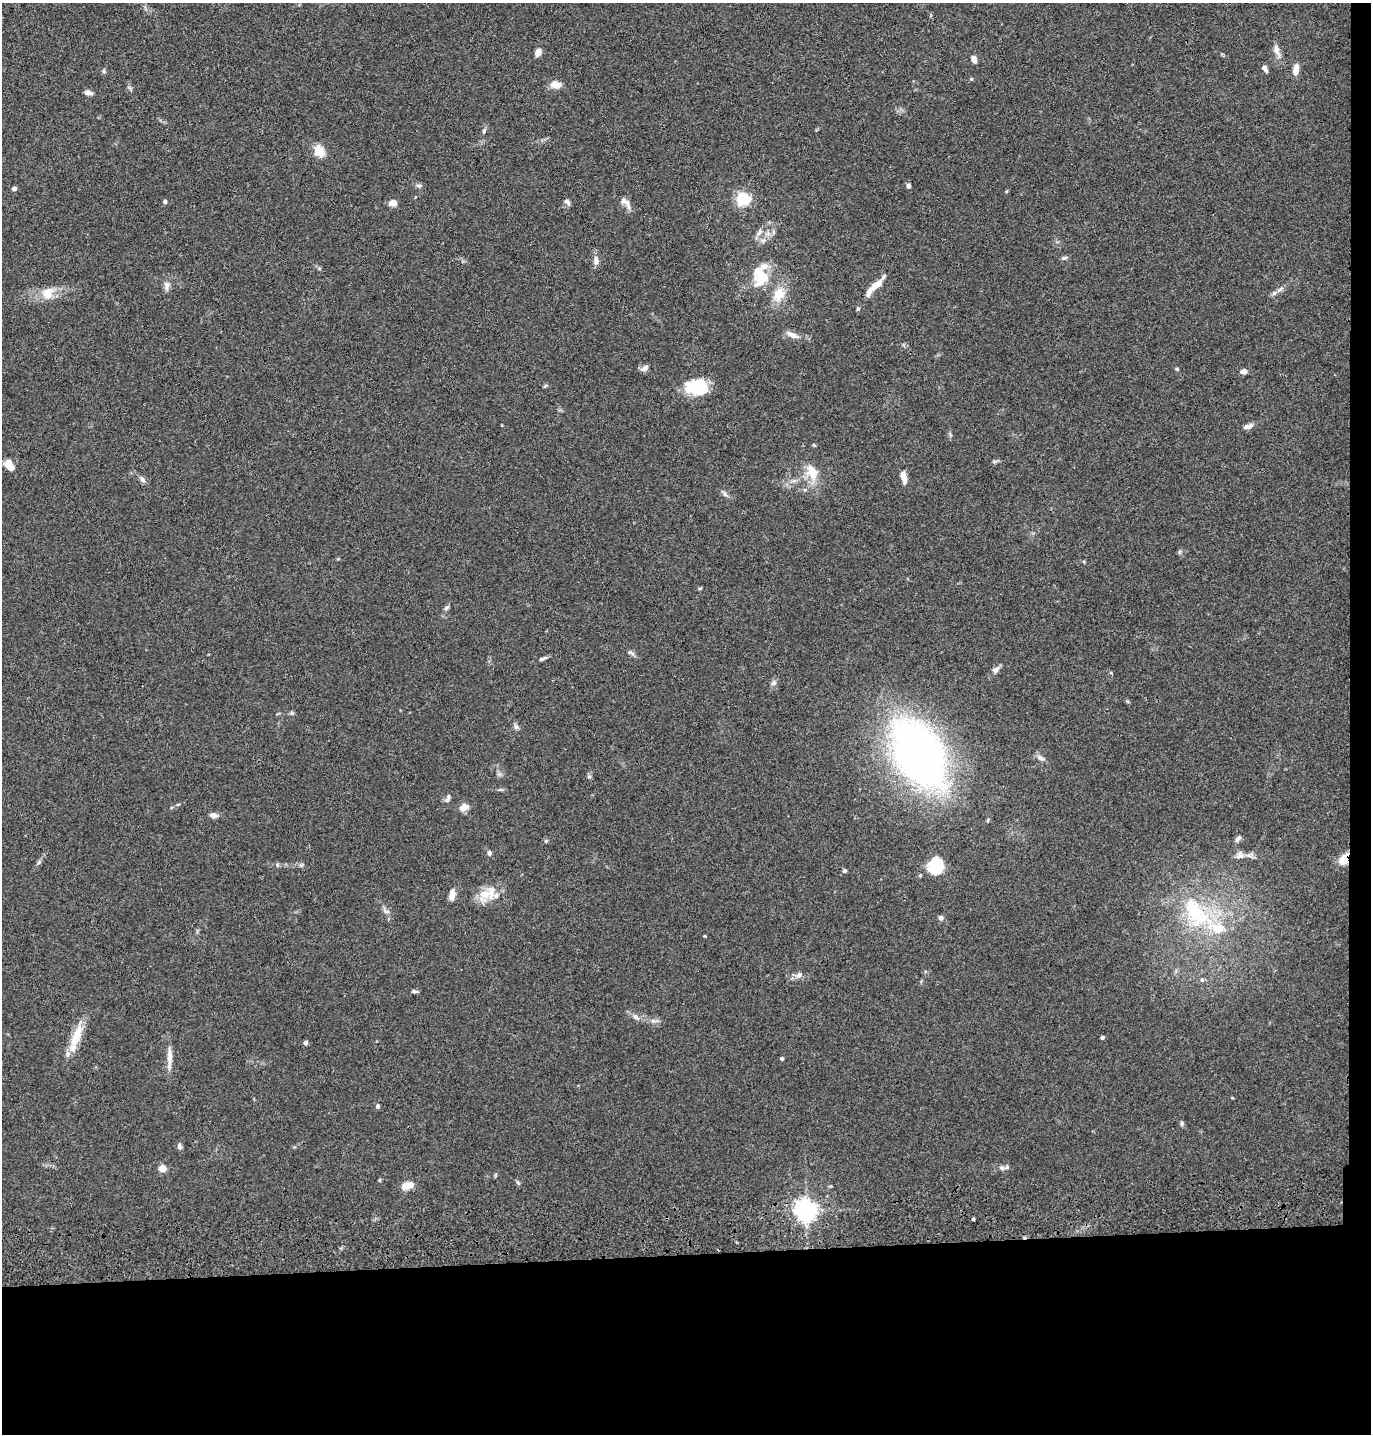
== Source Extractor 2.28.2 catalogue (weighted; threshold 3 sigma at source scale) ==
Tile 9 of 3 x 3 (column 3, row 3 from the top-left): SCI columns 2859-4227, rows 117-1548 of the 4347 x 4526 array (HDU 1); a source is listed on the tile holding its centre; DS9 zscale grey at full resolution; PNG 1373 x 1436 px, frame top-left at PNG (2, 3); no overlay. Shown black and unused: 14% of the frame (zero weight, under 3 of 4 exposures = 6% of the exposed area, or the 3 px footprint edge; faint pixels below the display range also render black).
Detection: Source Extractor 2.28.2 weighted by HDU 2 'WHT'; one run over the whole footprint, this tile lists its part. Background 0.0846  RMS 0.0061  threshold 0.0273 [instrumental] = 3 sigma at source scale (4.5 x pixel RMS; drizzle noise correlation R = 1.50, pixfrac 1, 0.05/0.05 arcsec/px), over >= 5 px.
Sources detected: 94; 1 inside a brighter object's white glare — not listed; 3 inside a brighter listed object's ellipse — not listed separately; the other 90 listed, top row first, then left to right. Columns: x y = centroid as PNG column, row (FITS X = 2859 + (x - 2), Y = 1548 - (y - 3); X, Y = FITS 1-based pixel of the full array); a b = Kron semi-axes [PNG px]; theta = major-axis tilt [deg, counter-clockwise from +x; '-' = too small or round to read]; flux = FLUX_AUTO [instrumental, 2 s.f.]
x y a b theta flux
1277 50 18 7 -74 4.1
538 52 7 5 66 5.3
974 59 7 5 -66 3
1265 68 8 5 -58 2.4
1296 69 13 7 77 4.7
104 71 6 5 - 0.94
556 84 14 9 -12 4.8
130 88 5 5 - 1
88 93 8 5 -12 2.5
484 131 6 4 72 0.91
319 151 14 11 -66 8
419 186 9 5 0 1.5
908 186 5 5 - 1.6
14 188 4 4 - 2.4
743 199 6 5 - 110
165 202 5 4 - 1.4
567 202 10 5 -39 1.5
627 202 20 6 -69 3.3
393 203 8 6 -9 4.6
759 232 12 5 66 2.2
1065 258 8 4 19 1.2
596 261 12 7 -89 3.2
760 277 27 19 -78 19
167 285 13 7 -87 2.9
875 286 27 7 43 8.7
1280 289 11 4 32 2.2
47 293 17 14 77 8
779 294 19 14 57 11
858 309 5 4 - 0.89
792 335 17 7 -24 4.1
645 368 10 6 36 2.5
1177 369 5 4 - 0.71
1244 371 8 6 2 2.6
545 386 6 3 36 0.72
697 388 26 19 -5 21
1248 426 11 5 18 3.2
9 465 13 8 -51 6.7
812 472 25 13 -68 11
904 477 15 6 -77 4.7
142 479 9 6 -58 2.1
725 494 8 5 -59 1.6
1179 552 6 4 71 0.85
700 588 6 3 19 0.61
447 608 8 5 40 1.3
630 652 11 5 -29 1.6
543 659 12 4 20 1.6
995 670 11 8 38 2.6
774 683 9 6 51 1.7
516 727 7 6 - 1.8
919 754 53 33 -59 400
1040 758 12 6 -23 2.4
589 776 6 5 - 1.1
448 796 9 5 83 1.5
464 807 11 8 23 4.3
213 815 9 5 -7 3.2
988 820 5 3 - 0.64
1238 839 10 5 48 1.8
546 841 5 4 - 0.82
489 853 6 5 - 1.2
1240 855 11 9 -87 3
1343 859 14 8 64 9.3
39 862 7 4 71 0.98
277 865 6 5 - 0.96
935 865 17 14 83 22
844 871 6 5 - 0.99
488 893 31 14 41 11
452 895 11 6 81 5.2
386 911 12 5 -32 2
1196 913 59 27 -50 53
941 918 6 6 - 1.7
705 936 4 3 - 0.52
799 975 9 7 28 2.5
1202 980 6 5 - 1.1
414 991 8 4 -2 1.2
635 1017 8 5 -37 1.8
654 1021 12 3 -9 1.9
76 1036 36 11 69 14
1102 1037 3 3 - 1.2
306 1043 5 5 - 1.4
170 1058 28 6 88 5.7
782 1058 4 4 - 0.82
378 1106 6 5 - 1
1182 1123 6 5 - 1.4
179 1146 8 6 -70 1.6
162 1168 5 5 - 7.3
1002 1168 9 6 -16 1.9
518 1183 6 4 -45 0.97
407 1185 15 8 16 6.2
806 1211 7 7 - 430
973 1219 3 3 - 0.85
Overlapping masked pixels (flux is a lower limit): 1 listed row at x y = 1343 859